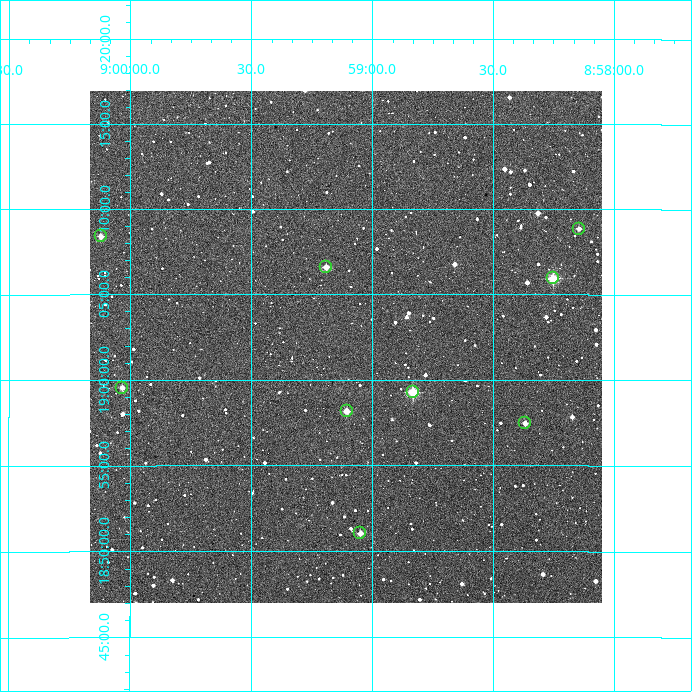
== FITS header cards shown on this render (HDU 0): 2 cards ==
NAXIS1  =                  512
NAXIS2  =                  512

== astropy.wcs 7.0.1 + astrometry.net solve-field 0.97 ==
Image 512 x 512 px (HDU 0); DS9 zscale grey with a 90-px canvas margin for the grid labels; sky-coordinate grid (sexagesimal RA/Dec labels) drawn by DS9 from the SOLVED WCS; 9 Tycho-2 reference stars matched to detected sources circled (green)
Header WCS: RA---TAN/DEC--TAN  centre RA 08:59:06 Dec +19:02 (134.78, +19.03 deg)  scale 3.52 arcsec/px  FOV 30.0' x 30.0'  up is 0 deg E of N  parity normal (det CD < 0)
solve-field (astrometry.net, Tycho-2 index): VERIFIED the header's WCS against the Tycho-2 star catalogue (verified at 2 index scales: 9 matches each, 0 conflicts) and refined it, rather than solving blind
Solved WCS: RA---TAN-SIP/DEC--TAN-SIP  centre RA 08:59:07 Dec +19:02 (134.78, +19.03 deg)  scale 3.52 arcsec/px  FOV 30.0' x 29.9'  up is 0 deg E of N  parity normal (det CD < 0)
The solver's refit moves the header's centre by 3.7 arcsec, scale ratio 1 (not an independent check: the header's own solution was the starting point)
Tycho-2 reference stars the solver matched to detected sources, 9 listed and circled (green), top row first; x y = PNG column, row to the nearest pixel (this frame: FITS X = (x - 90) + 1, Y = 512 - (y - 91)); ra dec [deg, ICRS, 3 dp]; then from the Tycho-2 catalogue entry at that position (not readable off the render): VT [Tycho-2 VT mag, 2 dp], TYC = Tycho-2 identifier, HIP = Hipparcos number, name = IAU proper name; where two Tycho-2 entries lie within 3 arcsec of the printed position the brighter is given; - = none
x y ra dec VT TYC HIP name
579 229 134.536 +19.148 11.65 1397-1424-1 - -
101 236 135.030 +19.140 11.74 1397-1724-1 - -
326 267 134.798 +19.110 11.18 1397-1711-1 - -
553 278 134.563 +19.099 9.92 1397-1124-1 - -
122 388 135.008 +18.992 11.69 1397-1608-1 - -
413 392 134.708 +18.988 9.60 1397-1372-1 44090 -
347 411 134.776 +18.970 11.11 1397-1846-1 - -
525 423 134.592 +18.958 11.41 1397-982-1 - -
360 533 134.762 +18.850 11.62 1397-976-1 - -